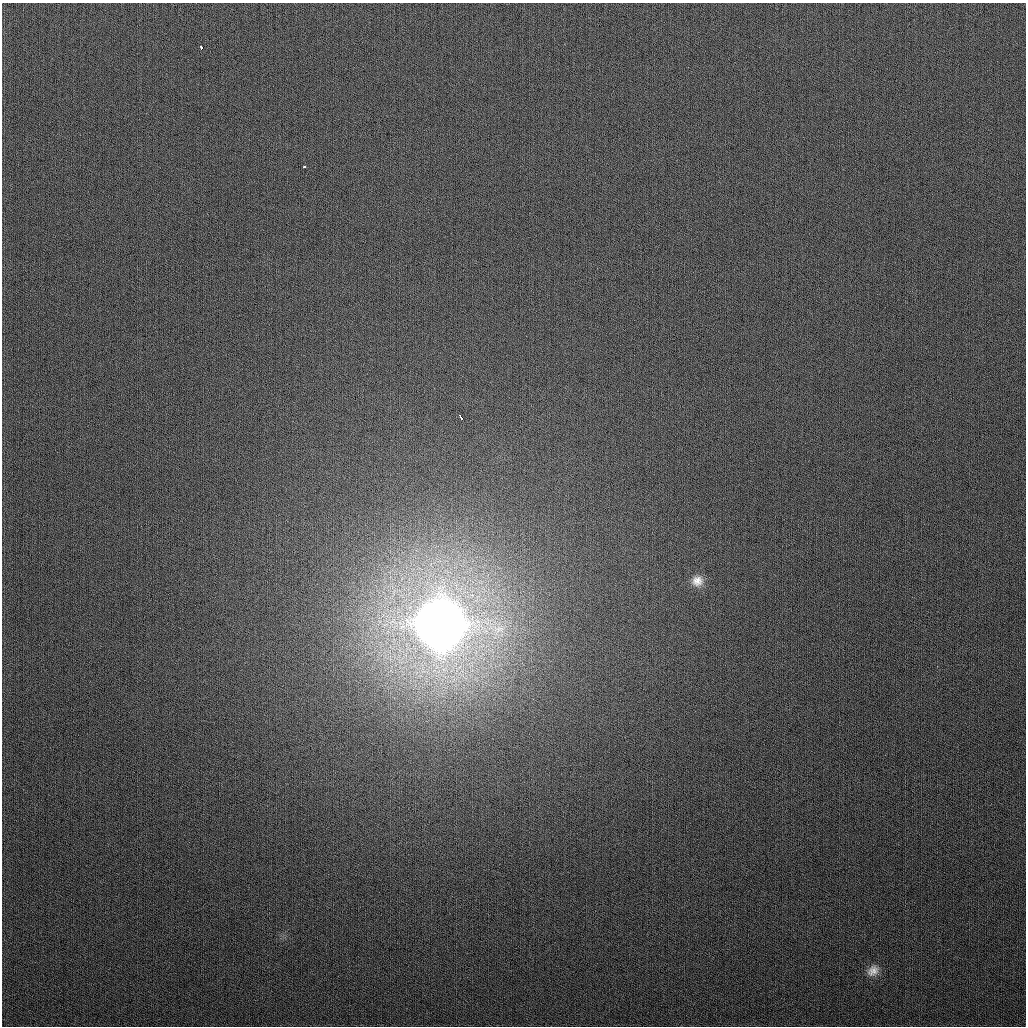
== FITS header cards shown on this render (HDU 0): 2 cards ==
NAXIS1  =                 1024
NAXIS2  =                 1024

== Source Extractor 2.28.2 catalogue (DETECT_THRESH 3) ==
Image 1024 x 1024 px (HDU 0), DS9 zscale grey, 1 PNG px = 1 image px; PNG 1028 x 1028 px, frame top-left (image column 1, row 1024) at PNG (2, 3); no overlay
Background 272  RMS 11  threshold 33.5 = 3 sigma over >= 5 px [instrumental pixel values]
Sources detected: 6; all 6 listed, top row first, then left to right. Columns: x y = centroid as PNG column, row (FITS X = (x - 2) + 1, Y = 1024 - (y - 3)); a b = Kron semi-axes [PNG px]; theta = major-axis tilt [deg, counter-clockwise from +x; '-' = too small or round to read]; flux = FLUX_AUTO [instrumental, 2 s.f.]
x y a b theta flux
201 47 4 3 - 5.4e+03
304 167 4 3 - 2.9e+03
461 417 5 2 - 3.3e+03
697 581 14 13 - 8.0e+03
440 624 19 18 - 6.7e+06
873 971 15 12 45 7.2e+03